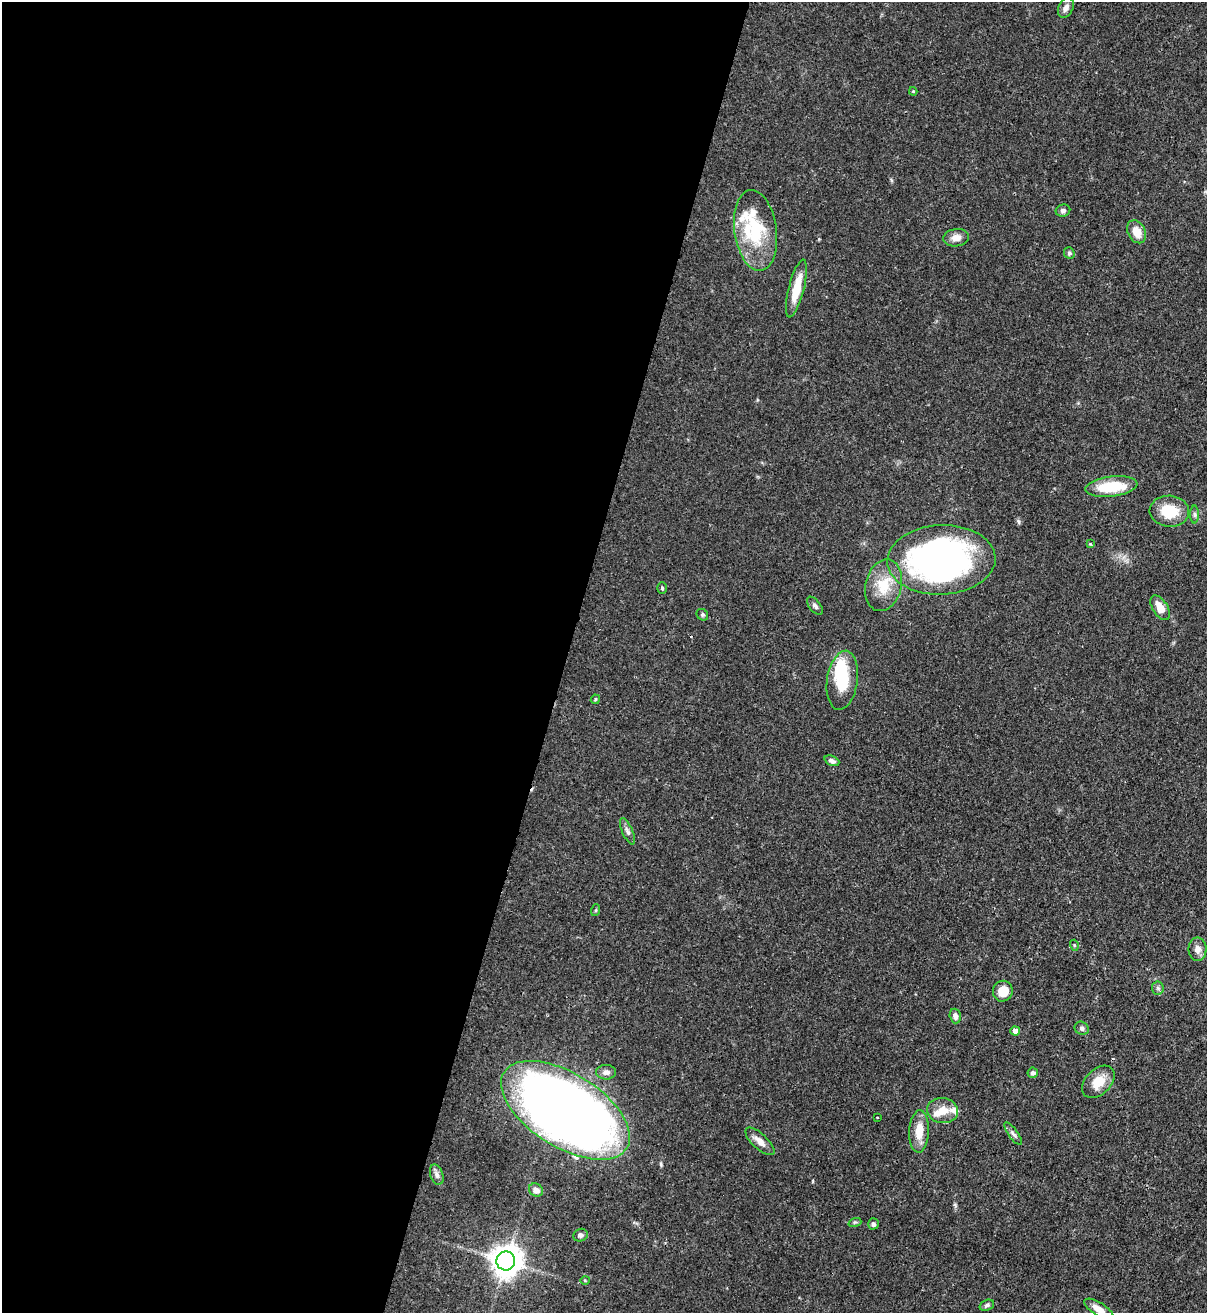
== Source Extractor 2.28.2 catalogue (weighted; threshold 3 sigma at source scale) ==
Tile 5 of 4 x 4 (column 1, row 2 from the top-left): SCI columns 218-1422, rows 2652-3962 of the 5382 x 5303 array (HDU 1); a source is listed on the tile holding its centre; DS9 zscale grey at full resolution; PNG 1209 x 1315 px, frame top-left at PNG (2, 2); each listed source drawn as its Kron ellipse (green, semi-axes under 4 px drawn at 4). Shown black and unused: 47% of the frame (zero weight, under 3 of 4 exposures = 7% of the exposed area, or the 3 px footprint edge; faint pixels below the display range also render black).
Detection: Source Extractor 2.28.2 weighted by HDU 2 'WHT'; one run over the whole footprint, this tile lists its part. Background 0.0772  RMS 0.0038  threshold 0.0173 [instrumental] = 3 sigma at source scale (4.5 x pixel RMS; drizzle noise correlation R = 1.50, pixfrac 1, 0.05/0.05 arcsec/px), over >= 5 px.
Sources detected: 58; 2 inside a brighter object's white glare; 1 cosmic-ray / hot-pixel residue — neither listed nor drawn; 7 inside a brighter listed object's ellipse — not listed separately; the other 48 listed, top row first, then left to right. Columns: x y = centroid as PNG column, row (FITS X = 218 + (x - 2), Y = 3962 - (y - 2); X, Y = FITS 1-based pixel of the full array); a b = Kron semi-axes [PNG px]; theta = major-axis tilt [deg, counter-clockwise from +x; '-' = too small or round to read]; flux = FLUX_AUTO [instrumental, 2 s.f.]
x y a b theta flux
1066 8 10 7 64 2.1
913 91 4 4 - 0.38
1063 211 7 6 - 1
756 230 40 21 -82 23
1137 232 12 8 -62 5.5
956 238 13 8 7 2.7
1069 253 6 5 - 0.89
796 289 30 7 76 9.7
1111 487 26 10 7 15
1169 511 20 15 -5 11
1194 514 9 4 -90 0.85
1090 544 4 4 - 0.35
941 560 54 34 3 150
884 585 26 18 76 11
662 588 6 5 - 0.57
815 606 11 5 -51 1.2
1160 608 13 7 -57 4.9
702 615 6 5 - 0.67
842 680 30 15 82 14
595 699 5 4 - 0.42
832 761 8 5 -23 1.3
627 831 14 5 -66 1.4
596 910 6 4 71 0.43
1074 945 5 3 - 0.4
1197 949 11 9 89 2.4
1158 988 6 6 - 0.93
1003 991 10 10 - 5.7
955 1016 7 5 -74 1.8
1082 1028 7 6 - 1.1
1015 1031 5 4 - 2.1
606 1072 10 7 0 1.9
1033 1073 5 5 - 1.3
1098 1082 19 12 45 7.4
565 1110 72 37 -32 510
942 1110 15 12 -8 5.5
877 1117 3 2 - 0.38
919 1132 21 10 87 6.4
1013 1134 13 5 -54 1.3
760 1141 18 7 -43 3.1
437 1175 10 6 -72 1.4
536 1190 7 6 - 2
855 1222 7 4 17 0.59
873 1224 5 5 - 1.1
580 1235 7 6 - 1.1
506 1261 9 9 - 630
585 1280 4 4 - 0.43
987 1305 7 5 20 0.86
1099 1309 17 6 -33 3.4
Isophote crosses this tile's border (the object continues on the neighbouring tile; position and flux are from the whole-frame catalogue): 1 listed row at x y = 1099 1309